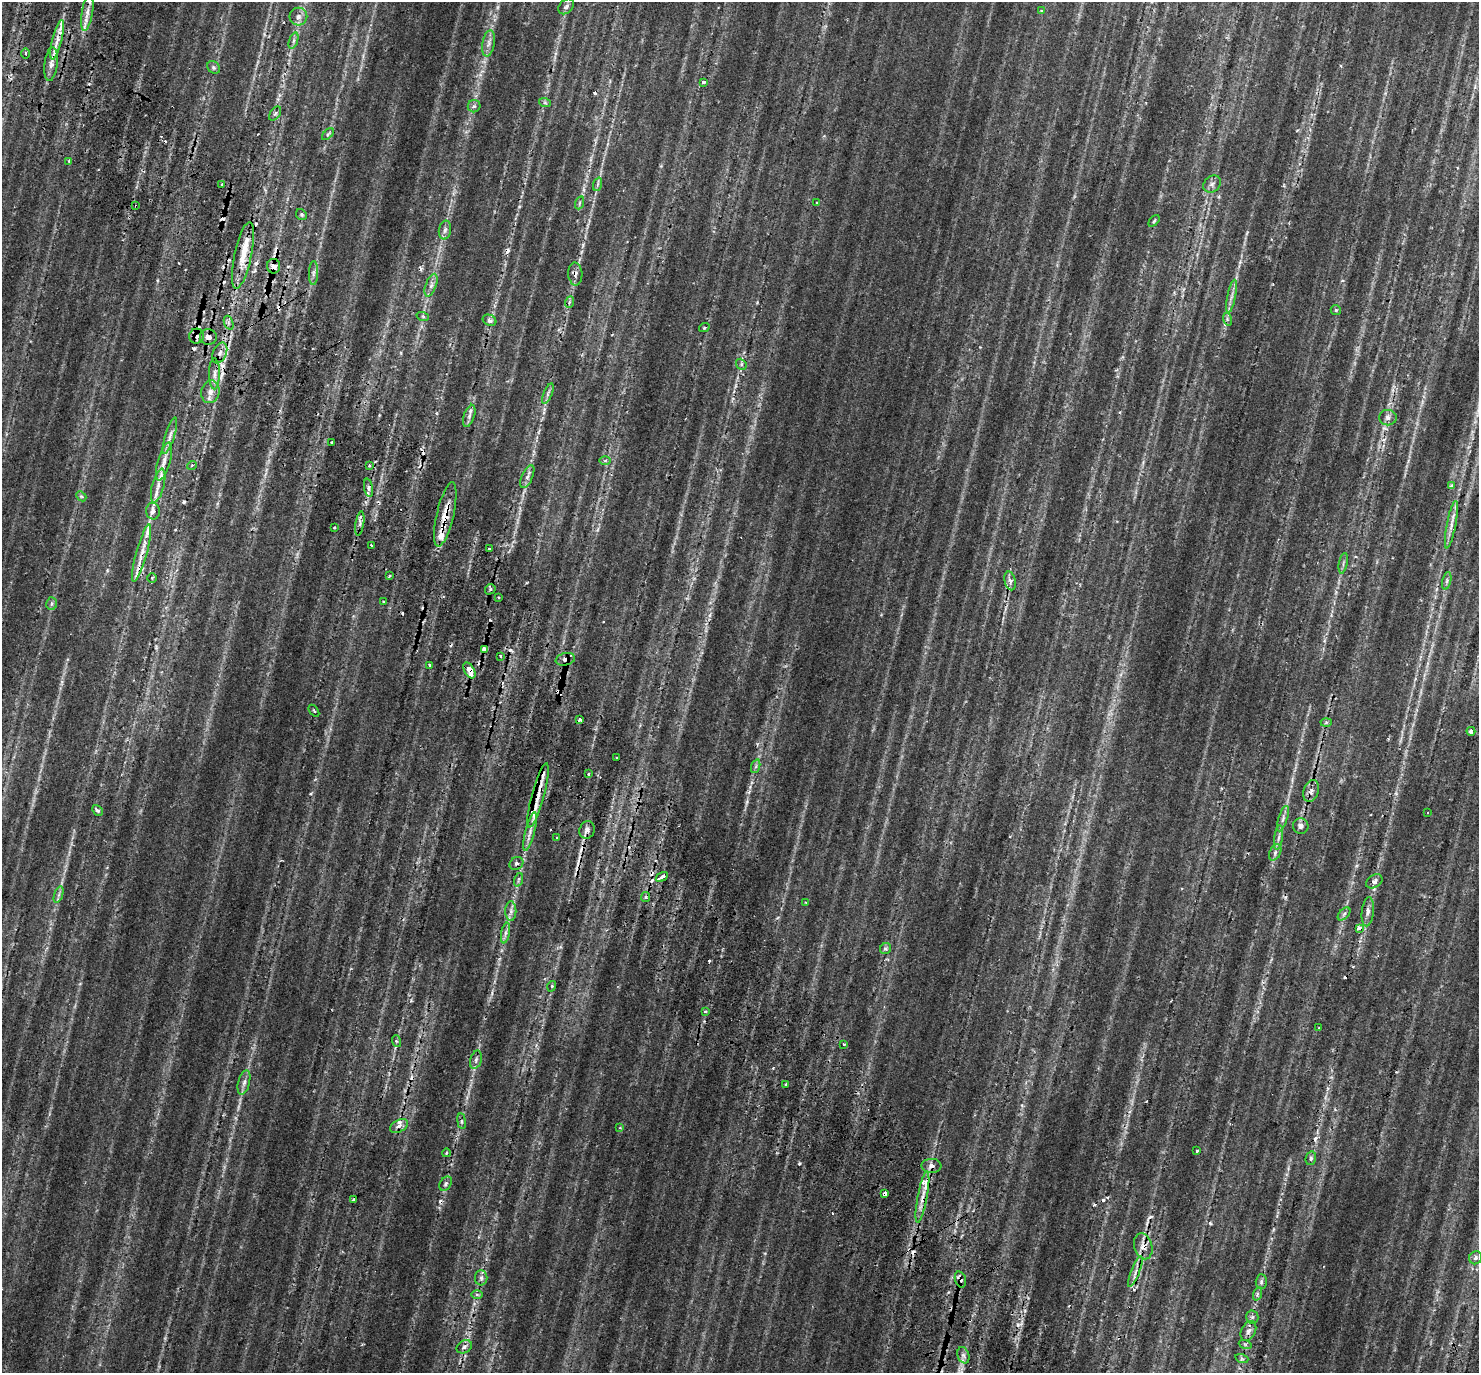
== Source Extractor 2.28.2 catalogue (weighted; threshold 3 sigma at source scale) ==
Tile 11 of 4 x 4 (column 3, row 3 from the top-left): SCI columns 3023-4499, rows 1589-2959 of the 6050 x 5977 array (HDU 1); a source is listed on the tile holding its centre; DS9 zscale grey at full resolution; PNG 1481 x 1375 px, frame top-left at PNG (2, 2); each listed source drawn as its Kron ellipse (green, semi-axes under 4 px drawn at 4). Shown black and unused: <1% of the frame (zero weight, under 2 of 3 exposures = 5% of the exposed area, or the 3 px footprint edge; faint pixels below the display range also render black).
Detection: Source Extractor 2.28.2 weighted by HDU 2 'WHT'; one run over the whole footprint, this tile lists its part. Background 0.0706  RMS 0.0056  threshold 0.0252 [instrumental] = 3 sigma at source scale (4.5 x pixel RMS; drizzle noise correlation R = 1.50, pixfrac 1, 0.0396/0.0396 arcsec/px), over >= 5 px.
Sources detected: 191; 2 too faint to see at this stretch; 34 cosmic-ray / hot-pixel residue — neither listed nor drawn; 11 inside a brighter listed object's ellipse — not listed separately; the other 144 listed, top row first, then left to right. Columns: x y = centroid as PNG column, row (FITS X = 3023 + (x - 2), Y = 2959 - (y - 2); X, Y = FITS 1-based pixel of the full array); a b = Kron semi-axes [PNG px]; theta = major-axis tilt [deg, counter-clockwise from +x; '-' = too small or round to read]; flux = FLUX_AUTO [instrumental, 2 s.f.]
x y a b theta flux
566 6 9 6 43 2.2
1041 11 4 3 - 0.65
87 13 18 5 81 4.4
298 17 9 8 - 2.6
57 40 20 5 76 5.1
293 41 8 4 71 1.2
488 43 13 6 80 2.9
26 53 5 3 - 0.88
51 64 17 6 83 3.6
214 67 7 5 -46 1.2
703 82 4 3 - 1.3
545 103 6 4 -18 0.87
474 106 6 6 - 1.2
275 114 8 5 53 1.2
328 134 7 4 45 1
69 161 3 3 - 1.1
222 184 4 2 - 0.53
598 184 7 4 70 1
1212 184 9 7 43 2.2
579 203 7 4 71 0.92
817 203 3 3 - 0.57
136 206 3 3 - 2.4
301 215 6 5 - 0.84
1154 221 7 4 46 0.8
445 230 9 6 79 2
243 255 34 8 78 12
274 266 7 6 - 4.9
313 273 12 4 89 2
575 274 11 7 -85 2.1
431 285 12 5 69 2.5
1232 296 17 3 79 2.4
570 302 6 3 68 0.83
1336 310 5 4 - 0.81
423 317 6 4 -20 0.76
1227 319 6 4 -73 0.9
490 320 7 5 -29 1.8
229 323 7 4 -71 1.4
704 328 5 3 - 0.6
196 336 7 7 - 1.8
208 337 8 7 - 3.4
220 353 11 6 67 2.9
741 364 6 4 -48 0.88
214 374 15 5 90 3.3
210 392 11 9 75 4.4
548 394 11 4 68 1.6
469 416 11 5 72 2.1
1388 418 9 7 -1 2.2
170 436 19 4 72 3.1
332 442 3 3 - 1.6
605 461 6 4 1 0.89
164 462 19 6 75 5
192 465 5 3 - 0.45
369 465 3 3 - 1.6
527 477 12 5 66 2
158 486 17 6 76 3.4
1452 486 4 4 - 1.9
368 488 9 4 -80 1.5
81 496 6 4 -43 0.78
153 511 8 7 - 3
445 514 33 8 77 11
360 523 12 3 80 1.7
1451 525 24 4 79 4.1
334 528 3 3 - 1.5
371 545 3 3 - 2.9
489 549 3 3 - 1.6
141 553 30 5 74 6.4
1343 563 10 3 79 1.1
389 576 3 3 - 0.98
152 578 5 4 - 0.83
1010 581 9 5 -76 2.2
1447 581 9 3 77 1.1
490 589 6 5 - 0.88
499 597 3 2 - 0.8
384 602 3 3 - 0.64
52 604 6 5 - 1.3
484 650 4 3 - 4.8
500 656 3 3 - 1.9
565 659 10 6 12 2
430 665 4 3 - 1.9
469 670 9 5 -62 9.3
314 711 7 3 -53 0.62
580 720 4 3 - 2.9
1326 722 5 3 - 0.68
1471 731 4 3 - 1.7
616 758 3 3 - 2.1
756 766 7 4 72 1.1
589 774 3 3 - 1.7
1311 791 11 7 73 2.7
538 795 33 6 75 9.5
97 810 6 4 -47 1.7
1427 812 3 2 - 0.45
1283 819 13 4 72 2.1
1301 826 8 7 - 2.1
587 830 9 7 67 2.5
530 831 20 5 76 3.7
557 838 3 2 - 0.62
1279 838 12 4 82 2
1275 852 8 5 64 1.6
516 863 7 6 - 1.5
662 877 6 3 33 9.5
518 880 7 4 71 0.97
1374 881 9 6 33 1.8
59 895 8 3 71 1.2
646 897 5 4 - 0.86
806 902 3 3 - 0.48
511 911 10 5 90 2
1368 912 14 6 84 2.6
1344 914 8 4 46 1.2
1359 928 4 4 - 5.3
505 933 10 4 79 1.8
886 949 6 5 - 1.4
552 986 5 3 - 0.63
705 1011 4 3 - 1.3
1319 1028 4 2 - 0.43
396 1041 6 4 -71 0.73
844 1045 3 3 - 1.2
476 1060 9 5 74 1.9
244 1082 12 6 76 2.3
786 1084 3 3 - 2.2
462 1121 8 4 -82 1.1
399 1126 10 6 28 2.3
620 1128 4 3 - 0.43
1197 1151 3 3 - 1.8
446 1153 4 2 - 0.47
1311 1158 7 5 76 1.1
931 1166 10 7 -2 2.4
446 1184 8 5 54 1.4
885 1193 3 3 - 26
922 1197 26 5 79 5.6
354 1200 3 3 - 1
1143 1246 13 9 -74 4.5
1476 1258 7 6 - 1.8
1135 1272 16 3 69 2.1
481 1278 7 6 - 1.8
960 1279 8 5 -72 2.7
1261 1282 7 5 89 1.3
477 1294 6 4 -1 0.93
1257 1294 7 4 71 1.1
1252 1317 6 6 - 1.3
1248 1331 11 7 64 2.5
1245 1344 7 4 -19 0.93
464 1347 8 6 30 1.9
963 1355 8 6 -72 1.9
1242 1359 7 4 -18 0.93
Overlapping masked pixels (flux is a lower limit): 17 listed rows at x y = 51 64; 136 206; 274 266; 575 274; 196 336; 445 514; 141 553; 565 659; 469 670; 580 720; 1311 791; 538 795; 662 877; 885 1193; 922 1197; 1143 1246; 960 1279
Unlisted compact peaks at least as high as the median listed source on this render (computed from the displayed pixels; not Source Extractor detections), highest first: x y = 1210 1223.